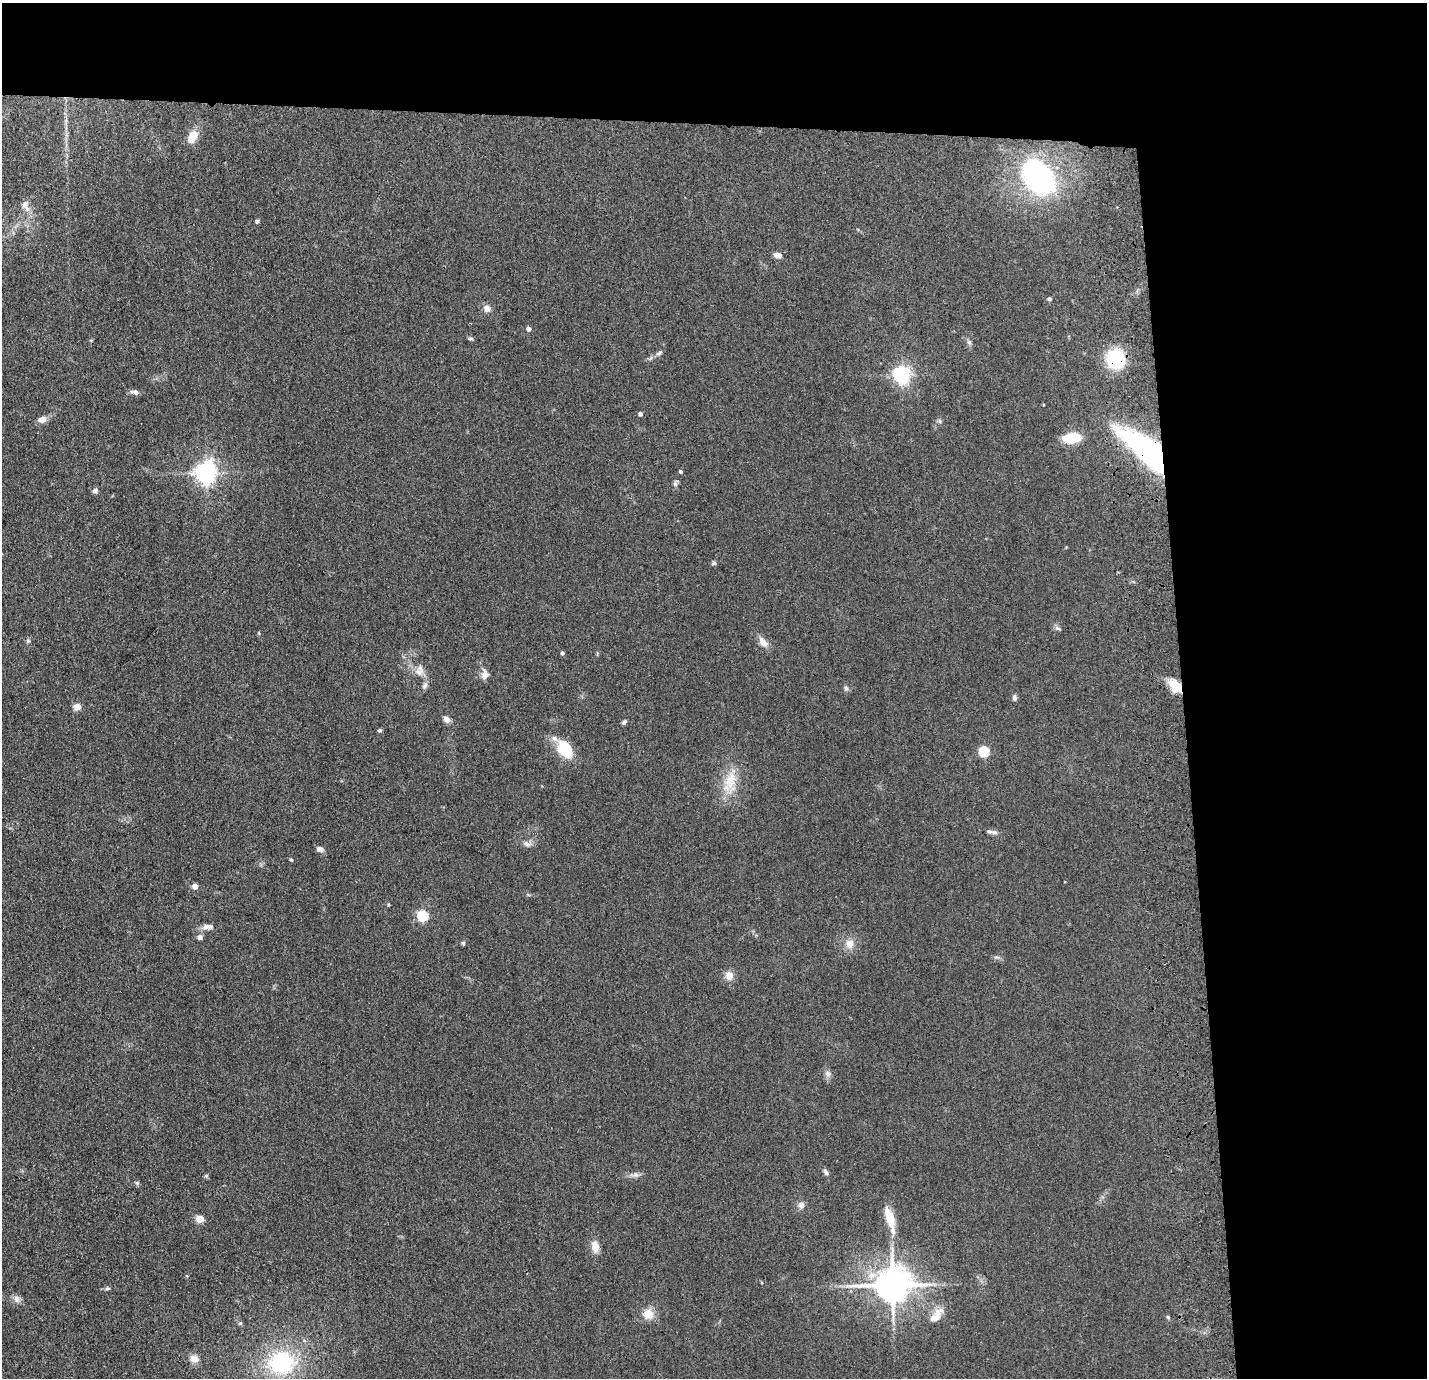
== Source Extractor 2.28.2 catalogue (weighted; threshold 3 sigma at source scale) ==
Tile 3 of 3 x 3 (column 3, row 1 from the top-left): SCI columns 2967-4391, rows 2851-4226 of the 4506 x 4324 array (HDU 1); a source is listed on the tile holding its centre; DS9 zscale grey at full resolution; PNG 1429 x 1380 px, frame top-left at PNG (2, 3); no overlay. Shown black and unused: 24% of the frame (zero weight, under 3 of 4 exposures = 6% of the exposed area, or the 3 px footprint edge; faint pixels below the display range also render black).
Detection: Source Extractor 2.28.2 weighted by HDU 2 'WHT'; one run over the whole footprint, this tile lists its part. Background 0.0671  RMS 0.0078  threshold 0.0351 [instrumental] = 3 sigma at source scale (4.5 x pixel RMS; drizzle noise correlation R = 1.50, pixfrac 1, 0.05/0.05 arcsec/px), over >= 5 px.
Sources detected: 81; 2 inside a brighter object's white glare — not listed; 4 inside a brighter listed object's ellipse — not listed separately; the other 75 listed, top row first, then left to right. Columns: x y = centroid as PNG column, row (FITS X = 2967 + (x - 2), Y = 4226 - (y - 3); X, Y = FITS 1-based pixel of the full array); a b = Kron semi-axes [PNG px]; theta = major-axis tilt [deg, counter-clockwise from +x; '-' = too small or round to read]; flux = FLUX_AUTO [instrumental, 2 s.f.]
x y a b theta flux
66 120 7 4 71 1.6
194 135 13 12 - 7.6
1038 177 36 24 -53 160
25 206 17 10 -73 6.5
257 221 4 4 - 2
778 255 8 6 -12 5.1
1049 299 5 5 - 1.1
487 308 9 9 - 4.5
528 329 5 4 - 3
470 339 6 5 - 1.3
91 340 5 3 - 0.67
969 342 7 5 -73 2
659 353 9 6 46 2.2
1116 359 17 16 - 47
902 374 7 6 - 270
135 392 12 6 -13 3
640 414 4 4 - 2.5
42 419 10 8 13 5.2
939 421 6 5 - 1.4
1072 438 19 10 4 21
1153 457 62 16 -41 210
681 471 4 4 - 1.4
206 473 7 7 - 500
675 483 10 5 65 2
95 490 8 6 36 2
1066 547 4 3 - 0.58
714 563 7 5 17 1.4
1058 628 10 4 -23 1.7
28 641 7 5 70 1.5
763 642 15 8 -50 6.1
562 653 5 4 - 1.3
418 672 14 8 -21 5.6
485 675 12 8 87 4.7
425 685 11 6 68 2.8
1179 687 31 8 -38 14
846 688 8 5 -69 1.8
1014 698 7 5 -89 2.2
77 706 5 4 - 15
447 719 8 6 -44 4.2
624 722 6 4 45 1.7
380 730 4 4 - 1.4
565 749 21 14 -52 26
984 751 5 5 - 60
730 782 37 17 78 23
994 832 9 6 -14 2.4
527 844 10 6 -29 3
320 849 9 6 -17 3.1
291 859 5 4 - 1.1
195 886 4 4 - 7.9
528 895 6 3 -20 0.88
388 904 5 4 - 0.84
423 915 5 5 - 66
208 927 17 7 4 4.4
200 937 5 5 - 3.9
463 943 5 5 - 1.1
850 943 8 7 - 8.9
996 957 8 5 5 1.7
729 976 11 10 - 6.5
828 1074 9 8 - 2.9
826 1172 10 5 -62 2.3
635 1175 16 6 -2 3.5
206 1176 5 5 - 1.1
137 1183 6 5 - 1.3
801 1205 9 8 - 3.9
200 1219 5 5 - 19
890 1219 28 9 -73 18
595 1247 12 8 -82 8.6
892 1285 11 10 - 2100
107 1288 7 5 8 1.4
17 1299 10 8 -76 3.7
937 1313 13 12 - 7.8
648 1314 13 12 - 10
1168 1317 6 4 -46 1.1
194 1359 10 8 -14 6
281 1363 33 27 4 72
Overlapping masked pixels (flux is a lower limit): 3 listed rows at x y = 1116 359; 1153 457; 1179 687